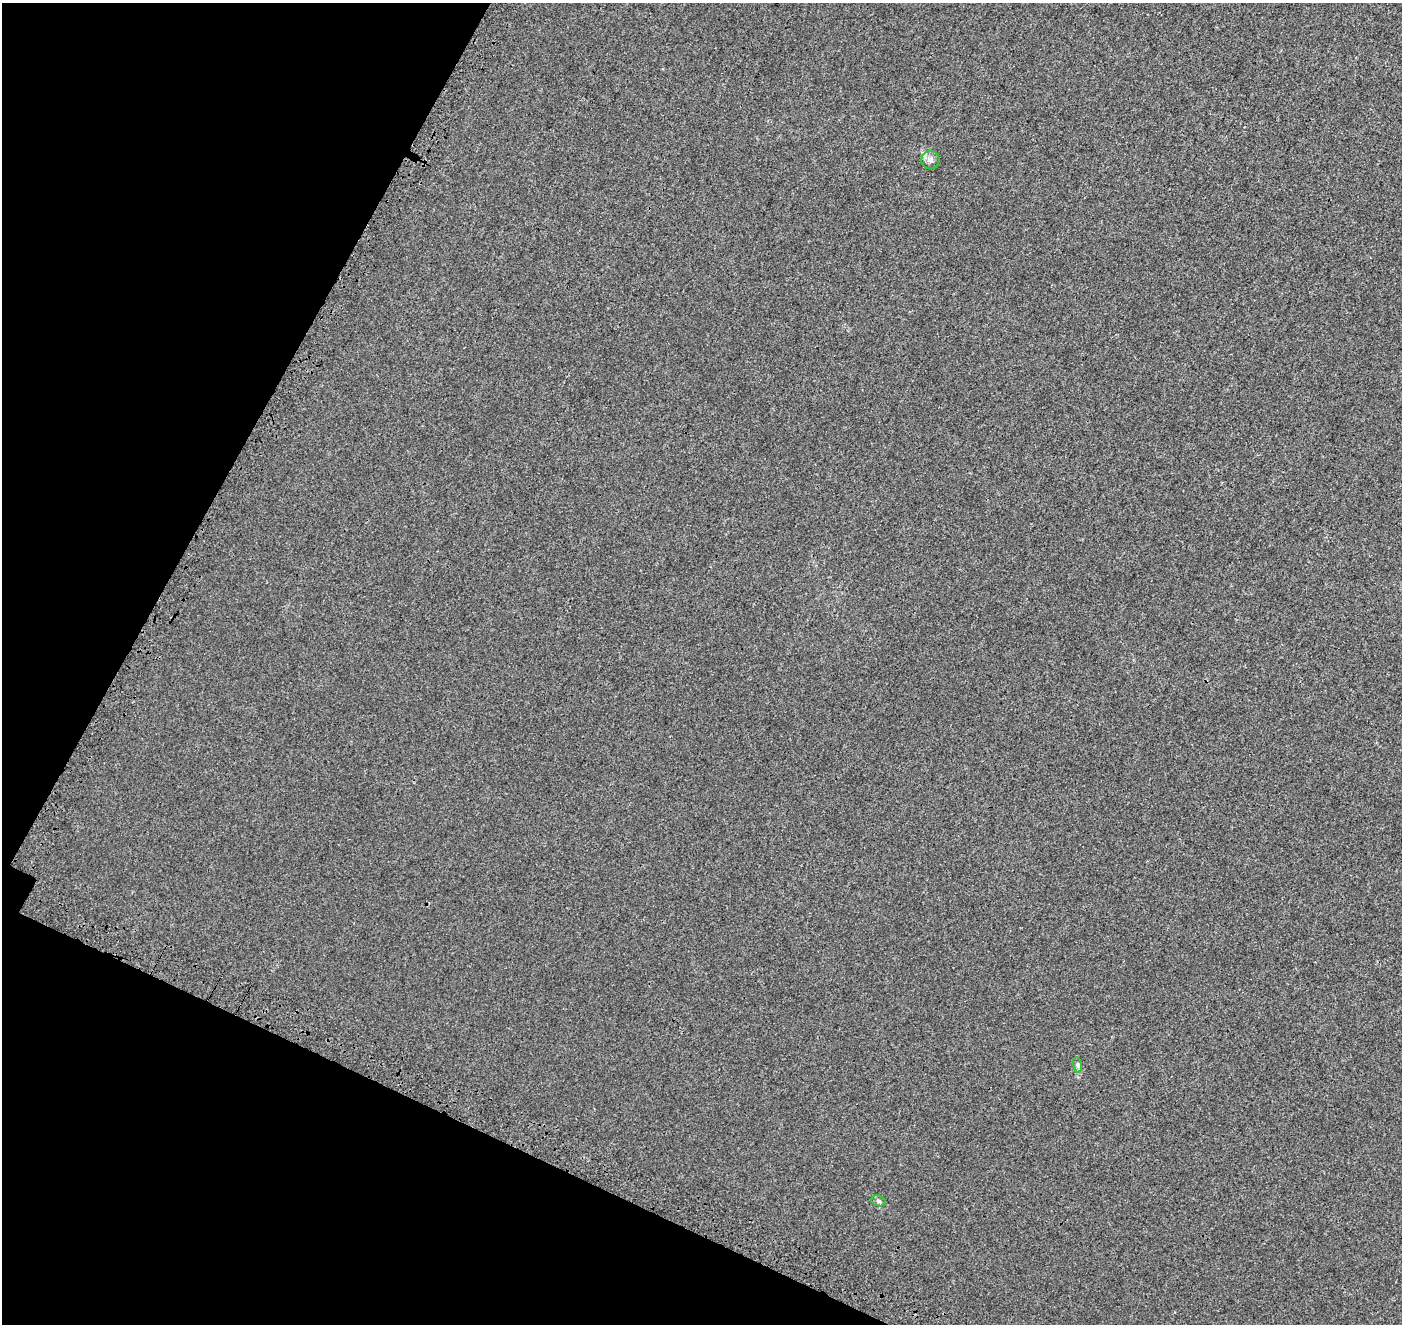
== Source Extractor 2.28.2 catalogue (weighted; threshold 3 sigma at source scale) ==
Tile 9 of 4 x 4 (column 1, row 3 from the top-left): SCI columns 142-1541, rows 1645-2966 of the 5889 x 5995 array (HDU 1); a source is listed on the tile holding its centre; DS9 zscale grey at full resolution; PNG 1404 x 1326 px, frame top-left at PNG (2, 3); each listed source drawn as its Kron ellipse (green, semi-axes under 4 px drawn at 4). Shown black and unused: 22% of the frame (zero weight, under 3 of 4 exposures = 9% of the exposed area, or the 3 px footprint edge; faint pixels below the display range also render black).
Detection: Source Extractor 2.28.2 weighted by HDU 2 'WHT'; one run over the whole footprint, this tile lists its part. Background 0.00111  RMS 0.0037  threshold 0.0167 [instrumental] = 3 sigma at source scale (4.5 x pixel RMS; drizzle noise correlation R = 1.50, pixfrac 1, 0.0396/0.0396 arcsec/px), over >= 5 px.
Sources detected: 3; all 3 listed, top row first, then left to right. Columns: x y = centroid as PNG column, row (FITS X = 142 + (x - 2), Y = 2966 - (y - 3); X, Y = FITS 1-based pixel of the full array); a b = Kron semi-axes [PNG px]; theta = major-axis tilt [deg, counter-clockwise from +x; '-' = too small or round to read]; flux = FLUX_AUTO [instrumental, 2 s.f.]
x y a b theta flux
930 160 9 9 - 1.5
1077 1065 8 4 -81 0.67
878 1201 7 5 -21 0.72